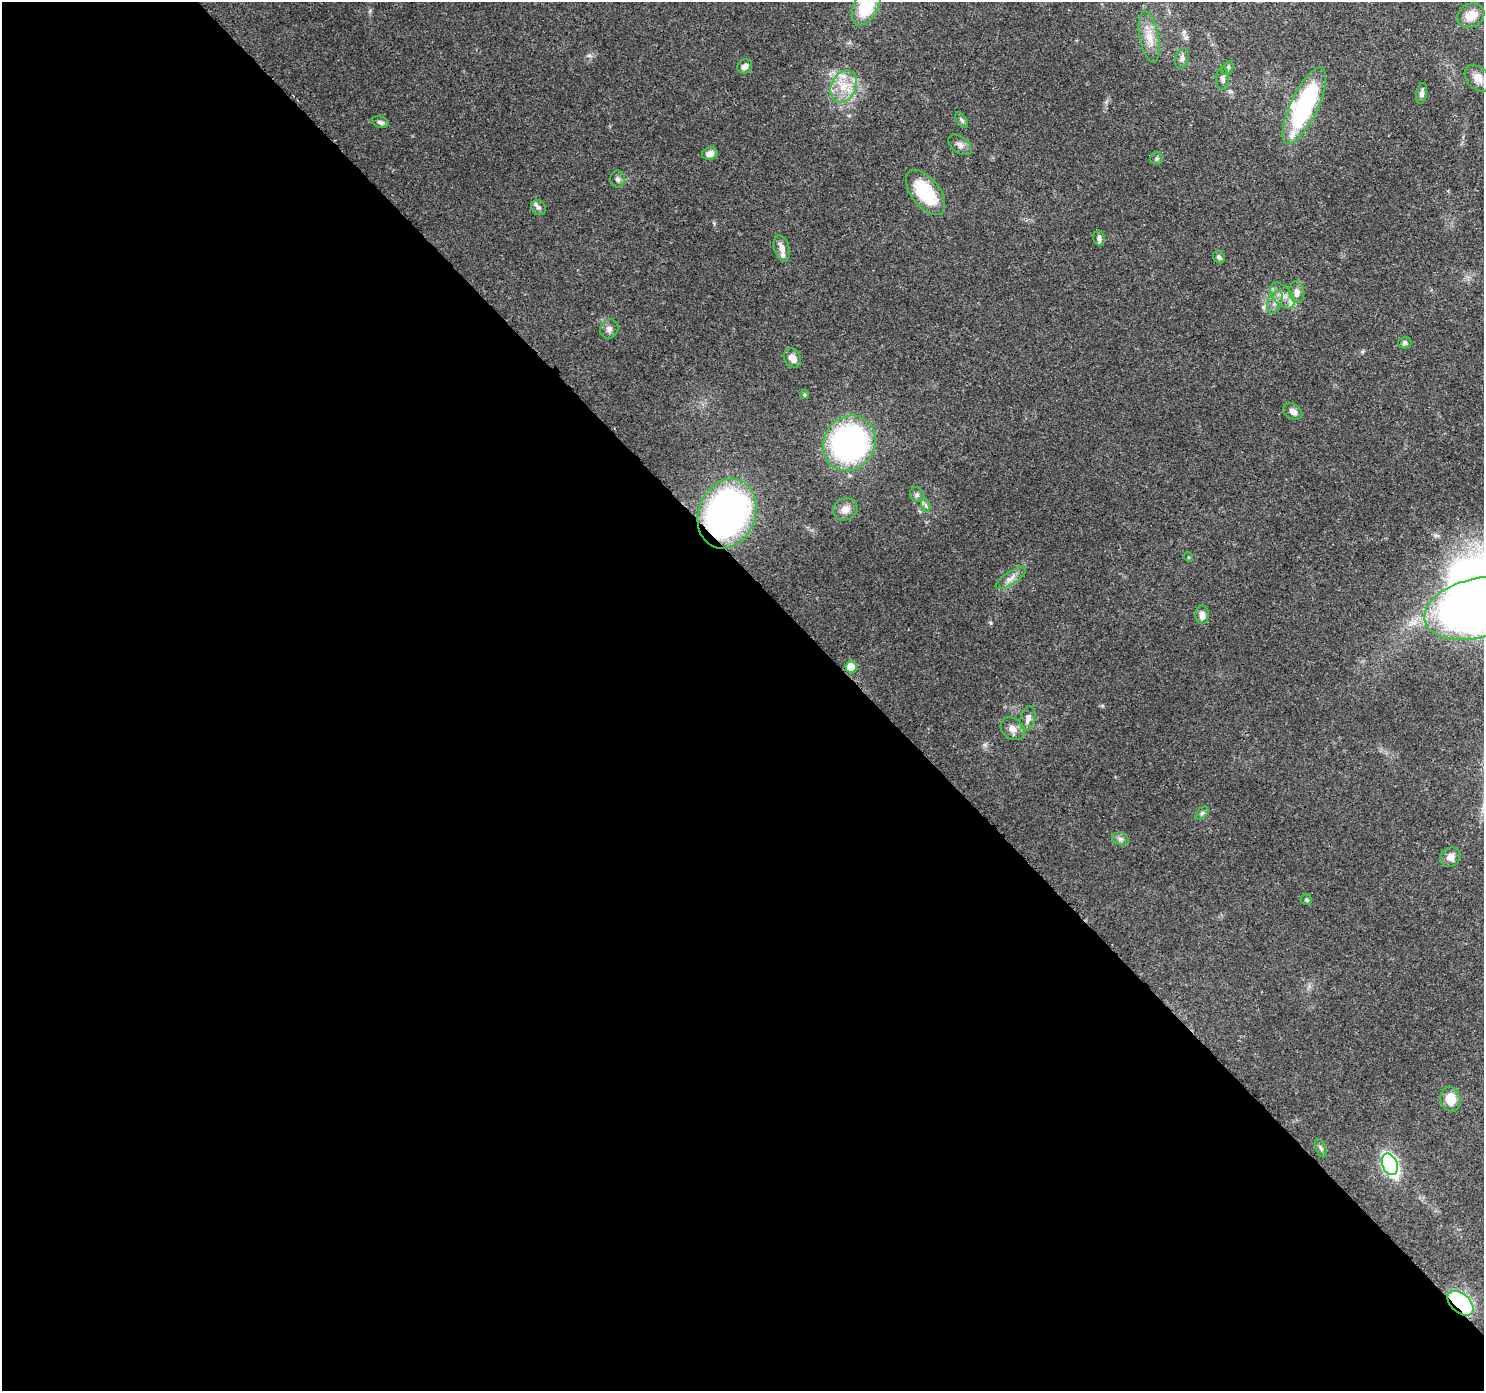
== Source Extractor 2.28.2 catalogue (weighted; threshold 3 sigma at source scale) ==
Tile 9 of 4 x 4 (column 1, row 3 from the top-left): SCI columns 93-1574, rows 1619-3007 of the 6119 x 6080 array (HDU 1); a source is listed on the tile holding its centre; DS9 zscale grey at full resolution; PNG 1486 x 1393 px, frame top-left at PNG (2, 2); each listed source drawn as its Kron ellipse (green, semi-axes under 4 px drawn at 4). Shown black and unused: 58% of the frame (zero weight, under 3 of 4 exposures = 8% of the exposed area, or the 3 px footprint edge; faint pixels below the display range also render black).
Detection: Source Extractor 2.28.2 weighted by HDU 2 'WHT'; one run over the whole footprint, this tile lists its part. Background 0.122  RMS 0.0043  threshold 0.0193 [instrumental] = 3 sigma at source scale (4.5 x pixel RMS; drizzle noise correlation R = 1.50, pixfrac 1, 0.0396/0.0396 arcsec/px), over >= 5 px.
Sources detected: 56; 6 inside a brighter listed object's ellipse — not listed separately; the other 50 listed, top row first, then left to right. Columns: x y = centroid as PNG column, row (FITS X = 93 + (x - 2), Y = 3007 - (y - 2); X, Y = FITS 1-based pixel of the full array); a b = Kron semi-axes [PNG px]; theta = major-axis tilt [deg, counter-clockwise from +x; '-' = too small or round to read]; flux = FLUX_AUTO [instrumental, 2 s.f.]
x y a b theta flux
866 6 21 12 64 21
1471 15 14 11 29 6.8
1149 37 26 9 -79 6.1
1182 59 10 6 75 1.6
745 66 7 6 - 2
1227 68 7 5 52 0.92
1223 78 11 6 -89 1.6
1478 78 15 10 -44 4.2
843 86 17 12 66 8.1
1422 94 10 5 80 1.7
1304 106 42 13 65 57
962 120 9 5 -56 0.95
380 122 8 5 -18 1.4
960 145 13 8 -35 2.1
710 154 8 6 14 2.8
1157 159 6 6 - 0.86
618 179 8 7 - 1.3
926 192 26 14 -52 23
539 208 8 6 -47 1.1
1099 238 7 6 - 1.6
782 248 13 7 -73 3
1219 257 7 5 -50 0.99
1297 292 11 7 -85 2.7
1282 296 15 9 -50 4.2
1275 302 12 7 66 2.4
609 329 10 9 - 1.9
1405 343 6 6 - 0.94
792 358 10 8 -58 3.4
804 395 4 4 - 0.69
1293 412 10 7 -31 2.1
849 443 28 25 57 100
917 495 8 6 -60 1.2
925 505 7 4 -71 0.99
845 509 12 11 - 3.4
727 514 36 28 69 170
1188 557 5 3 - 0.37
1011 578 17 6 32 2.8
1478 608 55 29 13 310
1202 615 9 6 -89 3
851 667 6 5 - 11
1028 718 12 7 77 2.3
1013 729 13 10 -37 3.1
1202 813 8 4 45 0.93
1120 839 8 6 -19 1.3
1450 857 10 9 - 3.4
1306 900 6 5 - 0.73
1451 1099 12 10 -76 7.4
1321 1148 10 5 -65 0.99
1390 1164 11 7 -67 100
1460 1303 15 9 -41 56
Overlapping masked pixels (flux is a lower limit): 2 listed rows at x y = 727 514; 1460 1303
Isophote crosses this tile's border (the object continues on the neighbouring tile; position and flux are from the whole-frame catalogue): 2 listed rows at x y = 866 6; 1478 608
Unlisted compact peaks at least as high as the median listed source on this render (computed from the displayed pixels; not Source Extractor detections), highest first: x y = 991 623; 1263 307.